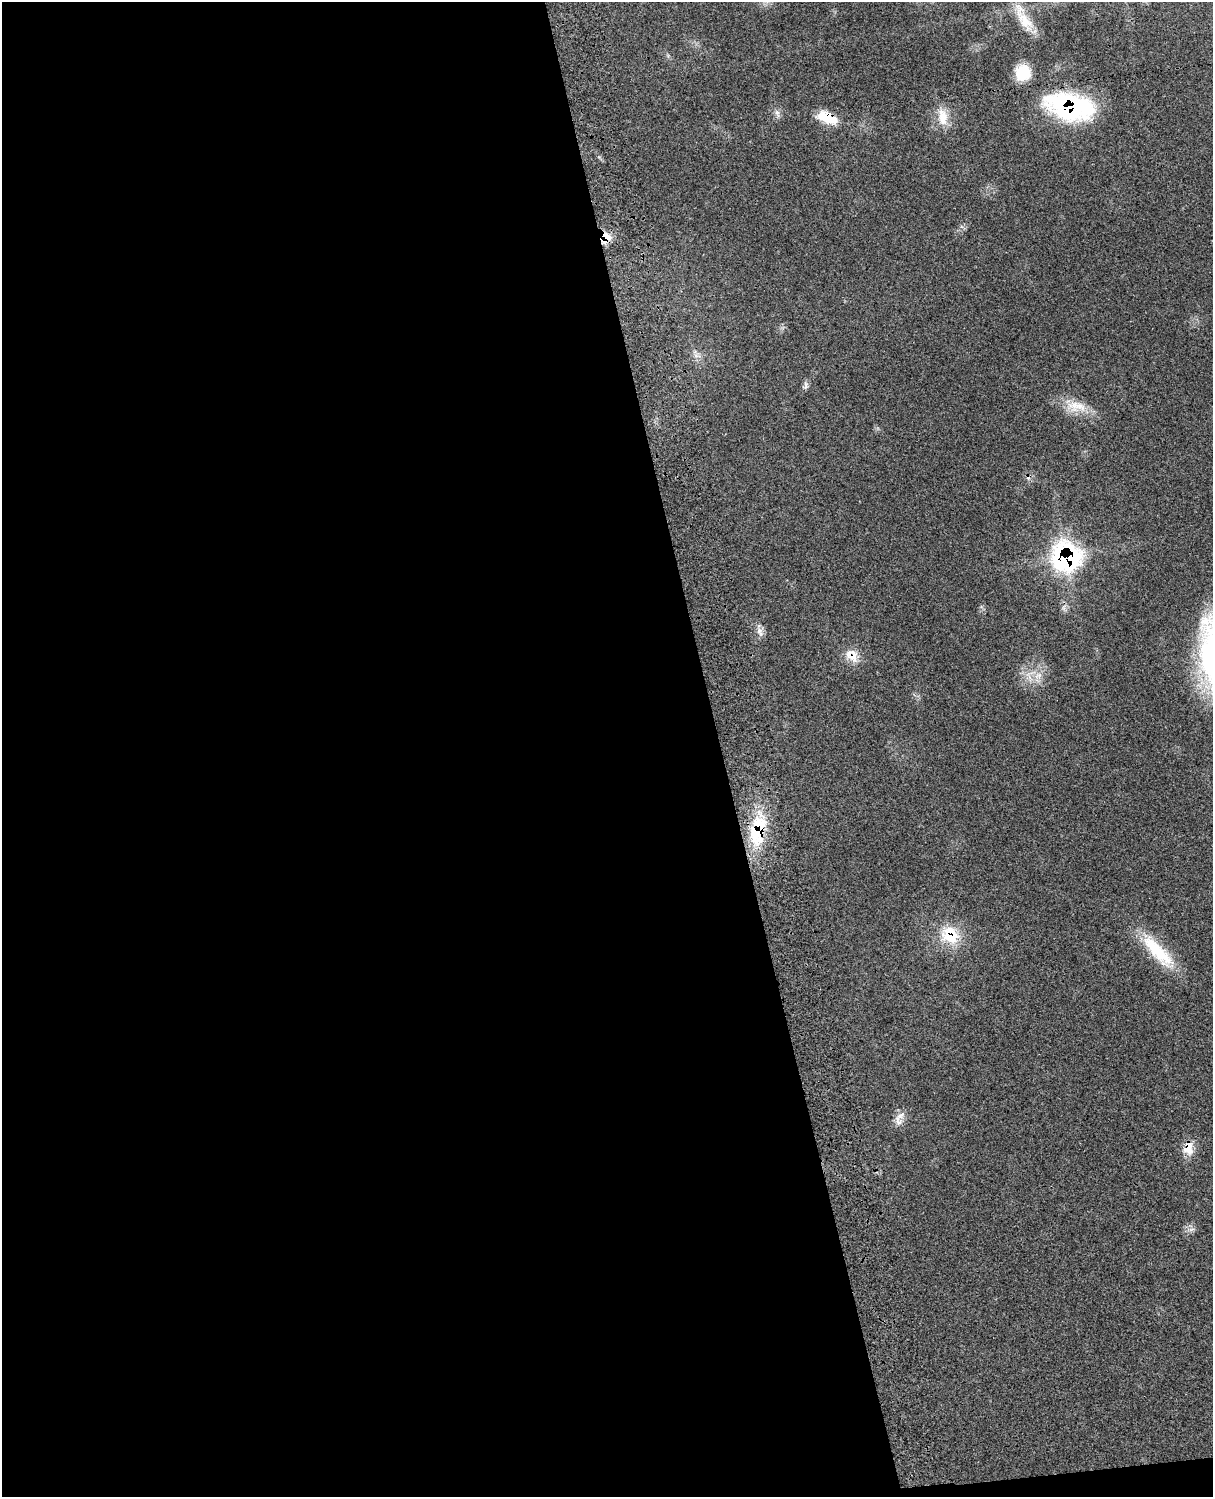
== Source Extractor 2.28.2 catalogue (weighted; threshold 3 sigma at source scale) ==
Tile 9 of 4 x 3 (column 1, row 3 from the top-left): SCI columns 123-1333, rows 281-1775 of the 5091 x 4932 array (HDU 1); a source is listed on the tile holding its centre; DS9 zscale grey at full resolution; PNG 1215 x 1499 px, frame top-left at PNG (2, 2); no overlay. Shown black and unused: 60% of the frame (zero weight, under 3 of 4 exposures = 6% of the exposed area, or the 3 px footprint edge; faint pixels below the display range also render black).
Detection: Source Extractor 2.28.2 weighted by HDU 2 'WHT'; one run over the whole footprint, this tile lists its part. Background 0.0766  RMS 0.0058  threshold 0.0259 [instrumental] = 3 sigma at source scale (4.5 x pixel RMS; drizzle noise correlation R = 1.50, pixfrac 1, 0.05/0.05 arcsec/px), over >= 5 px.
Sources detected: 21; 1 cosmic-ray / hot-pixel residue — not listed; the other 20 listed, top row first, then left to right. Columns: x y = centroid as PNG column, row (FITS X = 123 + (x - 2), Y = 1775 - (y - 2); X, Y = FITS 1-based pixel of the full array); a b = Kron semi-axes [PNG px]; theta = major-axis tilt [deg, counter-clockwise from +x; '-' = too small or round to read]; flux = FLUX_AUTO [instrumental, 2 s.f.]
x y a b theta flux
1024 21 36 15 -54 15
1023 73 18 17 - 15
1069 106 51 27 -13 85
777 113 11 5 -66 2.1
943 115 20 13 -60 9.6
827 118 25 11 -22 14
607 236 16 7 -40 7.2
696 356 12 7 -1 3.1
805 385 12 7 71 1.9
1076 406 32 16 -5 13
1066 557 20 19 - 130
760 632 15 8 -67 3.3
852 655 20 14 -48 8.6
1038 676 13 9 39 6.1
758 829 46 20 81 38
950 935 27 23 -34 22
1160 953 50 19 -48 29
900 1116 21 9 43 5.2
1188 1148 19 13 84 8.2
1191 1229 9 4 9 1.7
Overlapping masked pixels (flux is a lower limit): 8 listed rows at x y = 1069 106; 827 118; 607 236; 1066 557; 852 655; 758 829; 950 935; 1188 1148